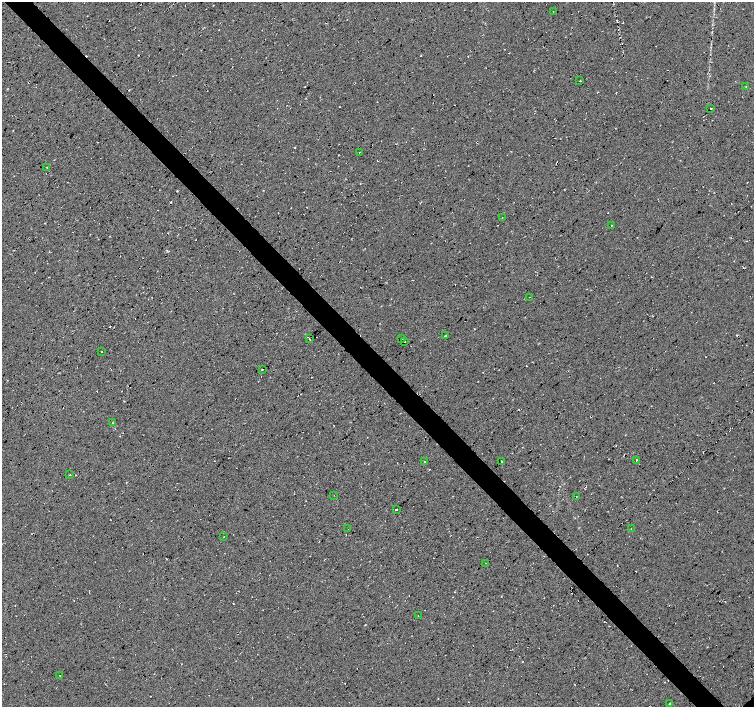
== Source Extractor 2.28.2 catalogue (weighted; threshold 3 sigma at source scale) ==
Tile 11 of 4 x 4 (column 3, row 3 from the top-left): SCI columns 3011-4514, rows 1556-2964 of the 6020 x 5994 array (HDU 1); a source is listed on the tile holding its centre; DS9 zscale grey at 2 x 2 block average (1 PNG px = mean of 2 x 2 image px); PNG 756 x 709 px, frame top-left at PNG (2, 2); each listed source drawn as its Kron ellipse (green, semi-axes under 4 px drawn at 4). Shown black and unused: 4% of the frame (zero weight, under 2 of 3 exposures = <1% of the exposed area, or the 3 px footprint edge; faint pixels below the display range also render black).
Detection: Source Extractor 2.28.2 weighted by HDU 2 'WHT'; one run over the whole footprint, this tile lists its part. Background 0.0325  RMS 0.013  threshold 0.0563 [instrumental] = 3 sigma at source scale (4.5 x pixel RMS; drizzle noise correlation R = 1.50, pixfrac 1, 0.0396/0.0396 arcsec/px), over >= 5 px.
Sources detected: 39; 9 cosmic-ray / hot-pixel residue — neither listed nor drawn; the other 30 listed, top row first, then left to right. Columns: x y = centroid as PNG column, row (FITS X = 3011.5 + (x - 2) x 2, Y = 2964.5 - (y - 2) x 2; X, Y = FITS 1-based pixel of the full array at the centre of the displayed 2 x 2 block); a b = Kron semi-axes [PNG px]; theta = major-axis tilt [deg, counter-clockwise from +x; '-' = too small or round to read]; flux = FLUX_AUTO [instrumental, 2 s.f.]
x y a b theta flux
553 11 2 2 - 0.83
580 81 2 2 - 3.7
746 86 2 2 - 1.3
711 108 2 2 - 45
359 152 2 2 - 9.3
47 167 2 2 - 1.2
502 217 2 2 - 0.82
611 225 2 2 - 4
529 297 2 2 - 1
446 335 2 2 - 2.2
401 338 2 2 - 18
309 339 2 2 - 9.9
405 341 2 2 - 9.1
101 352 2 2 - 2
262 370 2 2 - 7.3
113 423 2 2 - 11
636 460 2 2 - 5.3
425 462 2 2 - 1.5
502 462 2 2 - 85
70 475 2 2 - 1.3
334 495 2 2 - 0.82
576 497 2 2 - 8.6
396 509 2 2 - 330
631 528 2 2 - 3.7
348 529 2 2 - 1.4
224 537 2 2 - 0.99
485 563 2 2 - 1.7
418 615 2 2 - 1.1
60 676 2 2 - 5
670 703 2 2 - 17
Overlapping masked pixels (flux is a lower limit): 1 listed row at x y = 502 462
Diffuse or blended objects may show on this block-average render without a row.